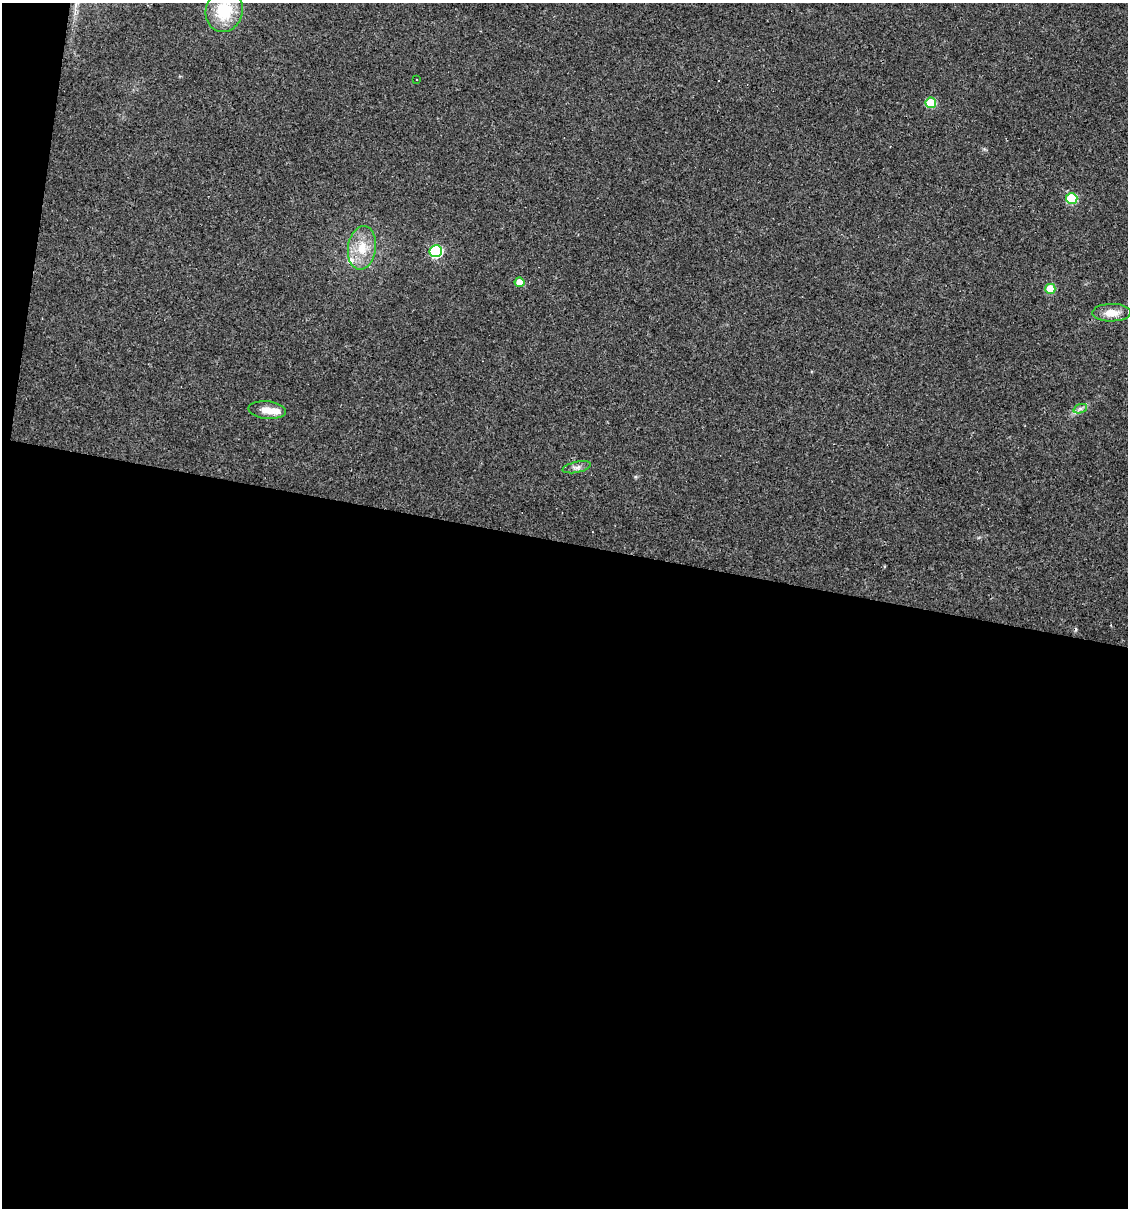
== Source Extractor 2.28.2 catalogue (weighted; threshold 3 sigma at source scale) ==
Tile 13 of 4 x 4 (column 1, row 4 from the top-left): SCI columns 113-1238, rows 1-1206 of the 4845 x 4824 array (HDU 1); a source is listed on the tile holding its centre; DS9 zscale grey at full resolution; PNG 1130 x 1210 px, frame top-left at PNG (2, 3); each listed source drawn as its Kron ellipse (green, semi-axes under 4 px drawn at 4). Shown black and unused: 56% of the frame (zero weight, under 3 of 4 exposures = <1% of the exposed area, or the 3 px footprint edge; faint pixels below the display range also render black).
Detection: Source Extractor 2.28.2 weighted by HDU 2 'WHT'; one run over the whole footprint, this tile lists its part. Background 0.0911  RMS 0.0055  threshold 0.0247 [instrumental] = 3 sigma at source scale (4.5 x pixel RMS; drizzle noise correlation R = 1.50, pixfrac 1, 0.05/0.05 arcsec/px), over >= 5 px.
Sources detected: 15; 1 cosmic-ray / hot-pixel residue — neither listed nor drawn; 2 inside a brighter listed object's ellipse — not listed separately; the other 12 listed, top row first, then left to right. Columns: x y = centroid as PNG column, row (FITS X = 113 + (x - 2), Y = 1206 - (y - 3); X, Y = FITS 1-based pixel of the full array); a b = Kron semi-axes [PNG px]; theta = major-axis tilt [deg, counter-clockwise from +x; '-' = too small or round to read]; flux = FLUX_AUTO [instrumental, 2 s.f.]
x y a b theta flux
224 11 21 18 74 23
416 80 3 2 - 0.54
931 103 5 5 - 22
1072 199 6 5 - 32
362 248 22 14 83 12
436 251 6 6 - 72
519 282 5 5 - 8.2
1050 289 5 5 - 17
1111 313 19 9 1 6.8
1080 409 7 4 18 1.4
267 410 19 8 -5 5.7
577 467 14 5 12 2.2